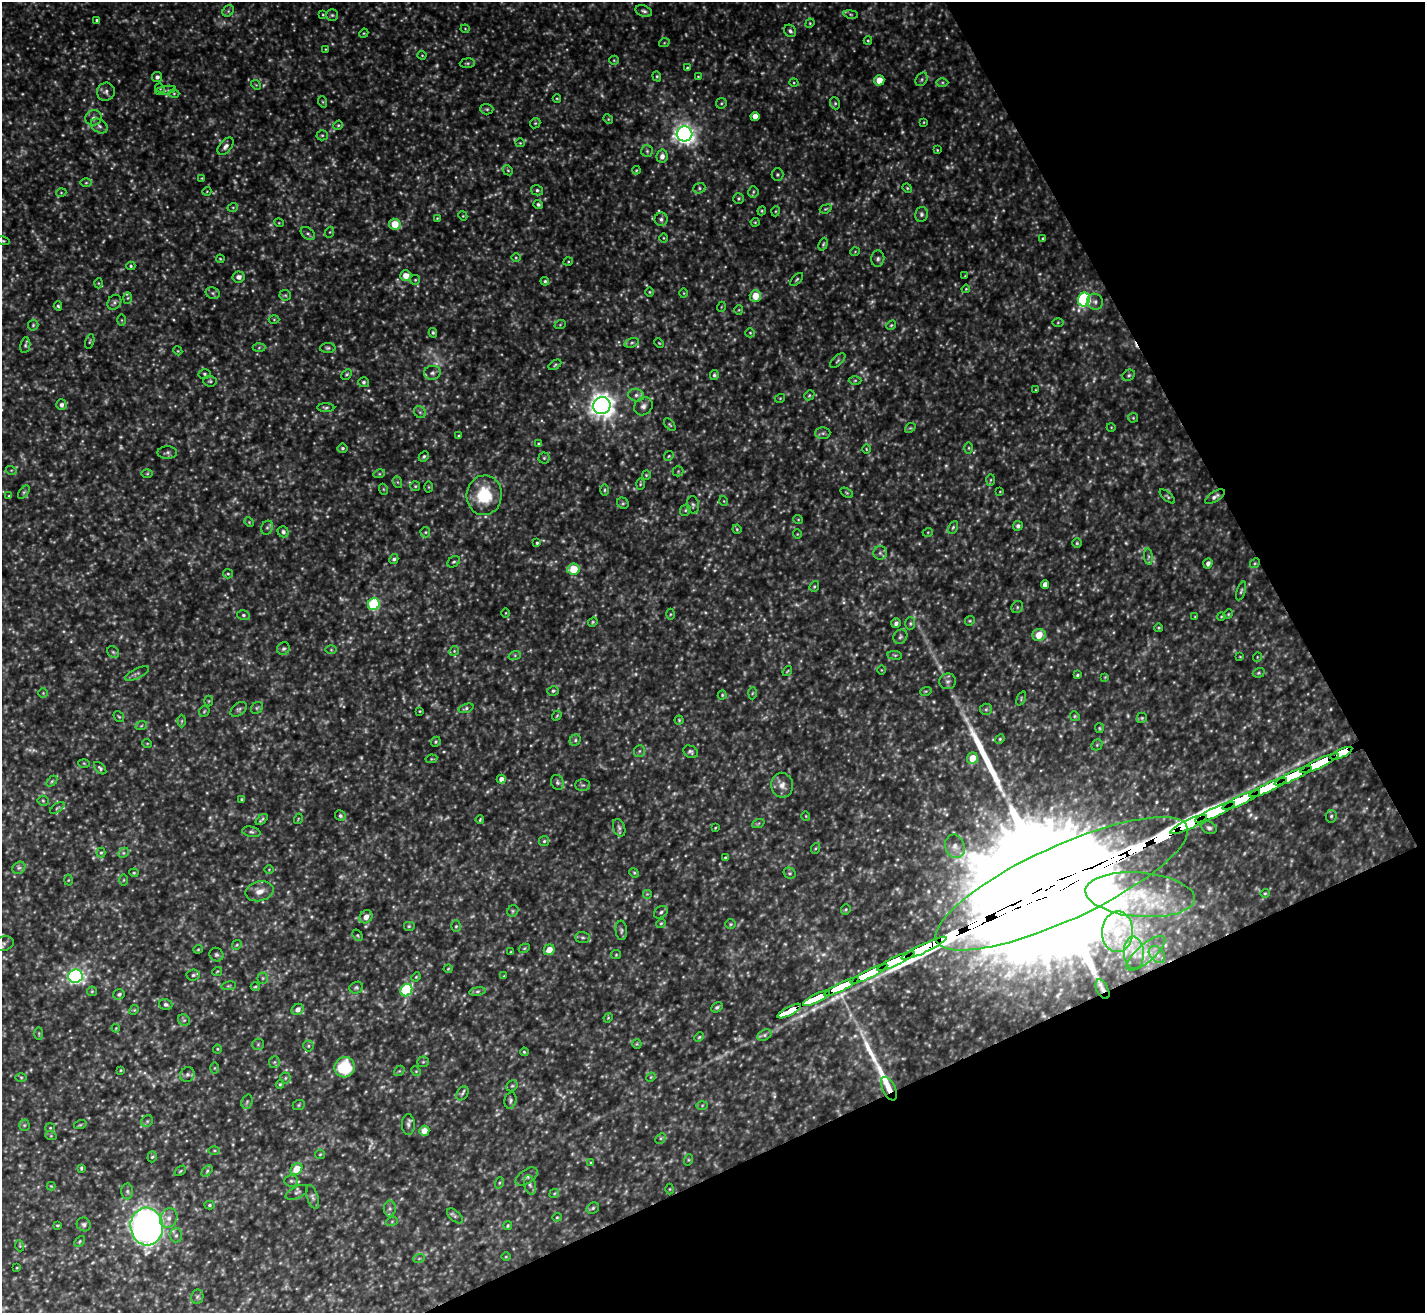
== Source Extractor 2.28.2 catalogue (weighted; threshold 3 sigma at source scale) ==
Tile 12 of 4 x 4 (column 4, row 3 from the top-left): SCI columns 4271-5693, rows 1464-2774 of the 5696 x 5683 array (HDU 1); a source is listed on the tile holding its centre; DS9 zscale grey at full resolution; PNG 1427 x 1315 px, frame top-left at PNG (2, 2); each listed source drawn as its Kron ellipse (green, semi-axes under 4 px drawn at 4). Shown black and unused: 24% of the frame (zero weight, under 3 of 5 exposures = <1% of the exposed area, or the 3 px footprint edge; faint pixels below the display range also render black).
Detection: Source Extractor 2.28.2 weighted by HDU 2 'WHT'; one run over the whole footprint, this tile lists its part. Background 0.232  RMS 0.028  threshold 0.126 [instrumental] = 3 sigma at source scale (4.5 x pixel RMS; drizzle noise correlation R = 1.50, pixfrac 1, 0.05/0.05 arcsec/px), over >= 5 px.
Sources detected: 566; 126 too faint to see at this stretch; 1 inside a brighter object's white glare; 1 cosmic-ray / hot-pixel residue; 6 long thin detections or spike segments (spike, bleed or trail) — neither listed nor drawn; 5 inside a brighter listed object's ellipse — not listed separately; the other 427 listed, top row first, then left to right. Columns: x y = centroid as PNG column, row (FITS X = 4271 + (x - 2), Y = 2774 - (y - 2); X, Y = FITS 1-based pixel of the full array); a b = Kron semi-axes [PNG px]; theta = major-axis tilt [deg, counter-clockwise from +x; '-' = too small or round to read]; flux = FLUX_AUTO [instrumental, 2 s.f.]
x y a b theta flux
228 11 6 5 - 5.2
644 11 8 5 -20 7.7
851 14 7 3 -9 3.9
323 15 4 3 - 2.5
332 15 6 5 - 4.9
97 20 3 3 - 4.9
810 23 5 4 - 3
465 29 4 4 - 2.7
790 31 7 5 -50 7.5
364 33 5 3 - 2.6
868 41 4 4 - 3.2
664 43 5 3 - 2.9
325 49 4 2 - 2
422 55 4 4 - 2.5
614 60 5 4 - 3
467 63 7 5 6 4.8
688 68 4 3 - 5.8
657 76 5 4 - 3.8
157 77 5 5 - 8.9
698 77 4 4 - 2.4
921 79 7 5 57 5.9
879 80 5 5 - 43
942 82 6 4 0 4.3
794 83 5 3 - 2.7
256 85 5 4 - 2.9
160 88 5 4 - 3
165 90 10 3 10 4.5
106 92 9 9 - 11
174 93 5 3 - 3
557 98 4 3 - 2.5
323 102 6 3 -71 3.6
721 103 6 5 - 3.9
835 103 6 5 - 4.4
487 109 6 5 - 4.7
755 116 4 4 - 22
94 118 8 7 - 11
608 119 5 4 - 3
924 122 4 2 - 2.1
535 123 5 4 - 3.7
338 125 5 4 - 3.5
99 126 9 6 -34 10
685 134 8 7 - 1900
322 135 5 5 - 4.6
520 143 5 4 - 3.1
226 146 10 6 49 12
937 150 3 3 - 2.5
647 151 6 6 - 5.9
662 156 6 5 - 15
508 170 5 4 - 3.8
636 170 4 3 - 2.7
777 175 6 6 - 5.6
202 178 4 3 - 2.3
86 183 6 4 1 4.4
699 188 6 5 - 5.2
907 188 5 4 - 3.2
537 190 6 5 - 6.1
207 191 4 3 - 2.1
753 192 6 5 - 4.5
61 193 5 3 - 2.6
738 198 5 5 - 4.2
538 204 4 4 - 6
233 207 5 3 - 2.6
826 209 6 4 20 3.6
762 211 4 4 - 3.1
776 211 5 3 - 2.8
921 214 7 6 - 8.5
463 216 4 3 - 2.7
437 218 4 4 - 2.4
661 219 7 6 - 8.6
755 222 4 4 - 2.7
279 223 5 3 - 2.3
395 224 6 5 - 60
330 232 5 3 - 2.9
308 233 8 5 -37 6.5
664 238 5 3 - 2.5
1043 238 3 3 - 3
3 241 7 3 -14 4
823 244 6 4 69 4.2
855 252 5 3 - 2.2
516 257 5 3 - 2.8
220 259 4 3 - 2.9
878 259 8 6 85 8.4
568 262 5 3 - 2.6
131 266 4 4 - 3.9
406 276 5 5 - 30
965 276 3 3 - 2
239 277 6 5 - 12
797 279 8 3 45 4.2
415 280 5 4 - 3.6
545 281 4 4 - 4.4
98 283 5 3 - 2.7
966 289 4 3 - 2.6
650 292 4 4 - 3
213 293 7 5 -22 6.4
684 293 5 3 - 2.3
285 295 6 5 - 4.4
755 296 6 5 - 42
128 298 6 4 88 4
1084 300 7 6 - 480
114 302 8 6 57 8
1095 302 8 7 - 9.6
58 306 5 4 - 4.3
721 307 5 3 - 2.3
739 310 5 4 - 2.9
122 320 5 3 - 2.6
274 320 5 3 - 2.8
1058 322 6 4 2 3.1
33 325 5 5 - 4.3
560 325 6 3 20 3
891 325 5 4 - 3.8
433 333 5 3 - 3.9
750 333 5 4 - 3.5
90 341 7 3 74 3.3
632 343 7 4 19 5.5
659 343 5 3 - 2.5
25 345 8 5 81 5.7
259 348 6 4 3 4.5
328 348 8 5 0 5.8
178 351 4 3 - 2.5
838 361 9 5 43 6.5
555 365 7 4 31 4
432 373 8 7 - 10
204 374 6 5 - 4.5
347 374 6 4 45 3.7
714 375 5 4 - 4.9
1129 375 6 5 - 4.8
855 380 6 4 1 4.4
210 381 6 5 - 5.6
363 382 5 5 - 5.9
1036 390 4 2 - 2.1
636 395 8 6 -13 11
809 395 5 4 - 3.8
780 398 5 3 - 2.5
61 405 5 5 - 10
602 406 9 8 - 2500
643 406 10 8 43 13
326 408 8 4 -2 5.6
420 412 6 5 - 5.6
1133 418 5 5 - 3.3
670 425 7 4 -51 4.1
1111 427 4 3 - 2
910 428 6 4 40 3.9
823 433 7 6 - 6.7
459 436 4 4 - 3.6
539 444 4 3 - 5.9
342 448 5 4 - 4.8
969 448 6 4 -90 3.4
866 449 5 3 - 2.4
167 453 10 6 1 7.9
424 456 5 4 - 5.6
669 456 5 4 - 3.7
544 458 5 5 - 4.6
11 470 5 3 - 3.1
678 471 5 5 - 3.6
147 474 6 4 1 3.5
379 474 6 4 17 4
646 475 4 4 - 3.1
991 480 6 4 88 3.5
397 482 6 4 -70 3.7
640 484 5 3 - 3.2
415 486 5 5 - 3.8
429 487 5 3 - 2.7
383 489 5 3 - 3
604 490 6 4 89 4
24 492 8 4 54 4.7
1000 492 4 2 - 1.9
847 493 7 4 -31 3.7
484 495 20 17 85 120
9 496 4 3 - 2.5
1167 496 9 3 -41 4.5
1215 497 11 5 33 10
724 501 5 3 - 2.2
623 503 6 5 - 4.5
693 505 9 6 -82 7.1
685 510 6 5 - 4.4
798 519 5 3 - 2.5
249 522 5 4 - 3
1018 526 5 4 - 8
953 527 7 4 62 4.6
267 528 7 5 68 6.1
737 529 5 4 - 3.4
283 532 6 5 - 8.1
425 532 5 5 - 4.2
928 532 5 3 - 2.6
797 534 5 3 - 2.2
537 543 4 3 - 3.8
1077 543 5 5 - 3.8
880 553 7 6 - 8.3
1148 557 8 4 -83 6.2
394 559 5 4 - 5.6
454 562 7 5 37 4.7
1208 563 5 4 - 9.9
1255 563 5 4 - 3.8
573 569 6 5 - 68
228 574 5 4 - 3.9
1045 584 4 4 - 16
814 586 6 4 69 4
1241 591 10 4 72 5.7
374 604 6 5 - 240
1017 607 6 5 - 5.3
506 613 4 3 - 2.2
670 614 5 3 - 2.9
1228 614 5 4 - 3.3
243 615 6 5 - 5.8
1221 616 4 3 - 2.7
1195 617 3 3 - 2.3
970 621 5 4 - 3.6
593 622 5 4 - 3.4
896 623 5 4 - 9.2
910 623 6 5 - 4.4
1159 628 4 3 - 3.1
1039 635 7 6 - 52
900 637 8 6 48 7.7
283 649 7 6 - 7
331 650 6 4 0 3.4
454 651 5 4 - 4.5
113 652 6 5 - 5.1
515 655 6 4 19 4.9
895 655 7 4 -7 4.1
1240 657 4 2 - 2
1257 657 5 3 - 2.1
881 670 4 3 - 2
787 671 5 3 - 2.6
137 673 13 5 27 8.4
1259 673 6 4 19 4.2
1077 675 3 3 - 3.6
1105 677 4 4 - 2.4
948 681 8 8 - 10
553 691 6 4 14 4.8
926 691 6 3 18 3.4
43 693 4 4 - 3
752 693 6 4 87 3.7
722 695 4 4 - 3.4
1021 699 7 4 66 3.8
209 701 5 3 - 2.7
257 708 6 5 - 5.3
466 708 8 4 18 5.7
239 709 9 6 37 7.1
986 709 6 5 - 5.4
204 711 6 4 46 3.5
420 711 3 2 - 2.3
557 716 5 4 - 3.2
1075 716 5 4 - 3.7
119 717 6 4 -51 3.7
1142 718 5 5 - 4.1
679 720 4 4 - 3.2
182 721 6 4 88 3.8
141 726 6 3 19 3.8
1099 728 5 4 - 3.5
1000 739 5 4 - 3.6
575 740 6 5 - 5.7
436 742 5 4 - 3.8
147 743 5 3 - 2.4
1097 745 6 5 - 4.1
639 751 6 5 - 5.3
691 752 8 5 -29 6.3
1341 753 12 4 24 5700
972 758 6 5 - 46
431 759 6 4 10 3.4
84 763 6 4 -2 2.9
1319 763 21 4 25 8700
100 768 7 4 -46 5.7
1293 776 20 4 25 9800
501 779 4 4 - 14
52 781 6 4 45 4
557 782 7 6 - 7.2
583 785 7 5 0 6.1
782 785 12 11 - 22
1268 787 20 4 25 11000
241 799 3 3 - 3.3
1241 800 20 4 25 11000
43 801 5 5 - 4.4
57 808 8 4 36 4.8
1215 812 22 4 25 12000
340 816 5 5 - 6.4
806 816 5 3 - 2.2
1331 816 6 5 - 5.6
262 819 7 3 41 5
298 819 5 3 - 2.4
480 820 4 3 - 3.1
758 824 6 4 20 4.1
1188 824 20 4 25 12000
619 828 9 6 -71 7.5
715 828 3 2 - 2.2
1209 828 8 6 -28 7.4
251 832 9 5 -11 6.6
544 841 5 5 - 5
955 846 12 9 -70 20
816 848 5 3 - 3.2
101 853 5 4 - 3.9
123 853 6 4 45 4.6
725 857 3 3 - 3.7
19 868 7 5 40 7.8
269 869 5 3 - 2.3
134 873 4 4 - 3.1
634 873 5 4 - 3.5
790 873 6 5 - 4.8
68 880 5 3 - 2.7
124 880 5 3 - 2.8
1062 884 138 37 25 230000
260 891 14 10 13 26
1265 893 5 4 - 3.7
647 894 5 5 - 4.1
1140 895 55 22 -4 230
846 909 5 4 - 4
513 911 6 5 - 4.9
661 912 7 5 37 6.4
366 917 7 6 - 21
661 923 5 4 - 3.3
731 924 5 5 - 3.9
409 926 6 5 - 4.4
456 926 6 5 - 4.7
621 930 10 6 -85 7
1117 932 20 15 87 90
358 935 6 4 -55 3.7
582 937 7 5 -2 6.2
4 943 10 7 14 8.8
237 945 5 4 - 3.9
524 948 6 4 29 3.4
924 948 25 4 25 12000
198 949 4 4 - 3
549 950 6 5 - 27
511 952 3 3 - 2.9
1134 953 16 10 -86 35
1146 953 24 9 41 39
1157 954 10 6 -49 15
216 955 7 6 - 6.6
616 955 5 4 - 3.2
896 961 21 4 25 9100
448 969 4 4 - 2.7
217 972 5 3 - 2.6
869 974 20 4 26 7100
193 975 6 5 - 6.5
75 976 7 6 - 910
504 976 4 3 - 2.3
416 977 5 4 - 3.1
263 978 5 5 - 4.6
229 986 7 3 9 3.9
255 987 4 4 - 3.5
841 987 19 4 26 5200
356 988 7 5 24 5.5
1102 989 10 5 -64 13
406 990 6 5 - 210
92 991 5 5 - 4
477 991 8 4 8 6.2
119 994 6 5 - 6.8
816 998 15 4 27 2500
166 1005 6 5 - 7.5
717 1007 6 4 29 6
298 1009 6 5 - 16
134 1010 5 4 - 3.5
789 1011 13 3 28 1700
608 1018 5 4 - 3
184 1020 6 5 - 5.6
116 1028 4 3 - 2.3
39 1033 6 3 -90 2.9
764 1035 7 5 27 6.7
699 1037 5 4 - 3.7
258 1044 6 5 - 5.1
637 1044 5 4 - 3.3
308 1046 5 5 - 5
217 1049 4 4 - 2.7
524 1052 4 3 - 3.1
274 1062 6 5 - 5.2
423 1062 6 5 - 5.1
345 1067 10 10 - 150
214 1068 6 4 90 3.6
121 1070 3 3 - 2.4
399 1071 6 4 41 3.4
416 1071 5 4 - 3.3
187 1075 8 7 - 8.3
21 1077 6 4 -1 3.3
651 1077 5 4 - 2.9
285 1078 5 5 - 4.4
280 1084 4 4 - 3.7
512 1086 6 5 - 4.4
889 1089 13 6 -64 34
462 1093 7 5 55 6.4
510 1100 8 6 79 6.9
247 1102 7 5 69 6.2
299 1105 6 5 - 4.3
702 1105 6 4 2 3.9
147 1121 6 5 - 4.7
408 1124 10 6 -90 9.9
24 1125 5 5 - 4.1
80 1125 6 4 18 4.1
50 1128 5 4 - 3
424 1131 5 5 - 26
51 1136 6 3 -18 3.1
661 1138 6 4 44 4.7
214 1151 5 4 - 3.5
320 1154 5 4 - 3.4
152 1157 6 4 72 4.4
688 1160 6 3 72 3.2
591 1163 4 4 - 3.9
81 1168 4 3 - 3.7
296 1169 6 5 - 59
180 1171 6 3 36 3.4
207 1171 6 4 46 4.6
527 1177 13 7 35 12
291 1181 7 5 -2 5.9
499 1183 6 3 71 4.1
530 1185 10 5 -74 9.1
51 1186 4 4 - 2.5
670 1189 5 3 - 2.5
127 1191 8 6 90 7.1
297 1192 12 6 26 8.8
554 1193 5 4 - 3
312 1197 12 5 -71 9.7
209 1205 5 4 - 4.1
593 1208 6 5 - 5.2
390 1209 8 6 90 8.2
455 1216 9 5 -41 6.2
557 1217 4 4 - 3
169 1218 10 8 64 19
392 1221 6 4 20 3.9
84 1224 7 6 - 7.4
58 1225 4 2 - 2.9
147 1226 19 16 -85 1500
508 1226 4 4 - 3.5
176 1235 7 6 - 7.7
79 1241 6 4 47 3.6
20 1246 5 3 - 2.8
506 1257 5 3 - 2.3
419 1258 6 3 19 3.1
17 1268 3 2 - 2.1
197 1297 7 6 - 6.6
Overlapping masked pixels (flux is a lower limit): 17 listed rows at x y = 1215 497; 1341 753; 1319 763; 1293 776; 1268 787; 1241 800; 1215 812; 1188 824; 1062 884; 924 948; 896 961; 869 974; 841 987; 1102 989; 816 998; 789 1011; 889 1089
Isophote crosses this tile's border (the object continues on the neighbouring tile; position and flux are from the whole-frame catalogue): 2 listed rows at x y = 3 241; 4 943